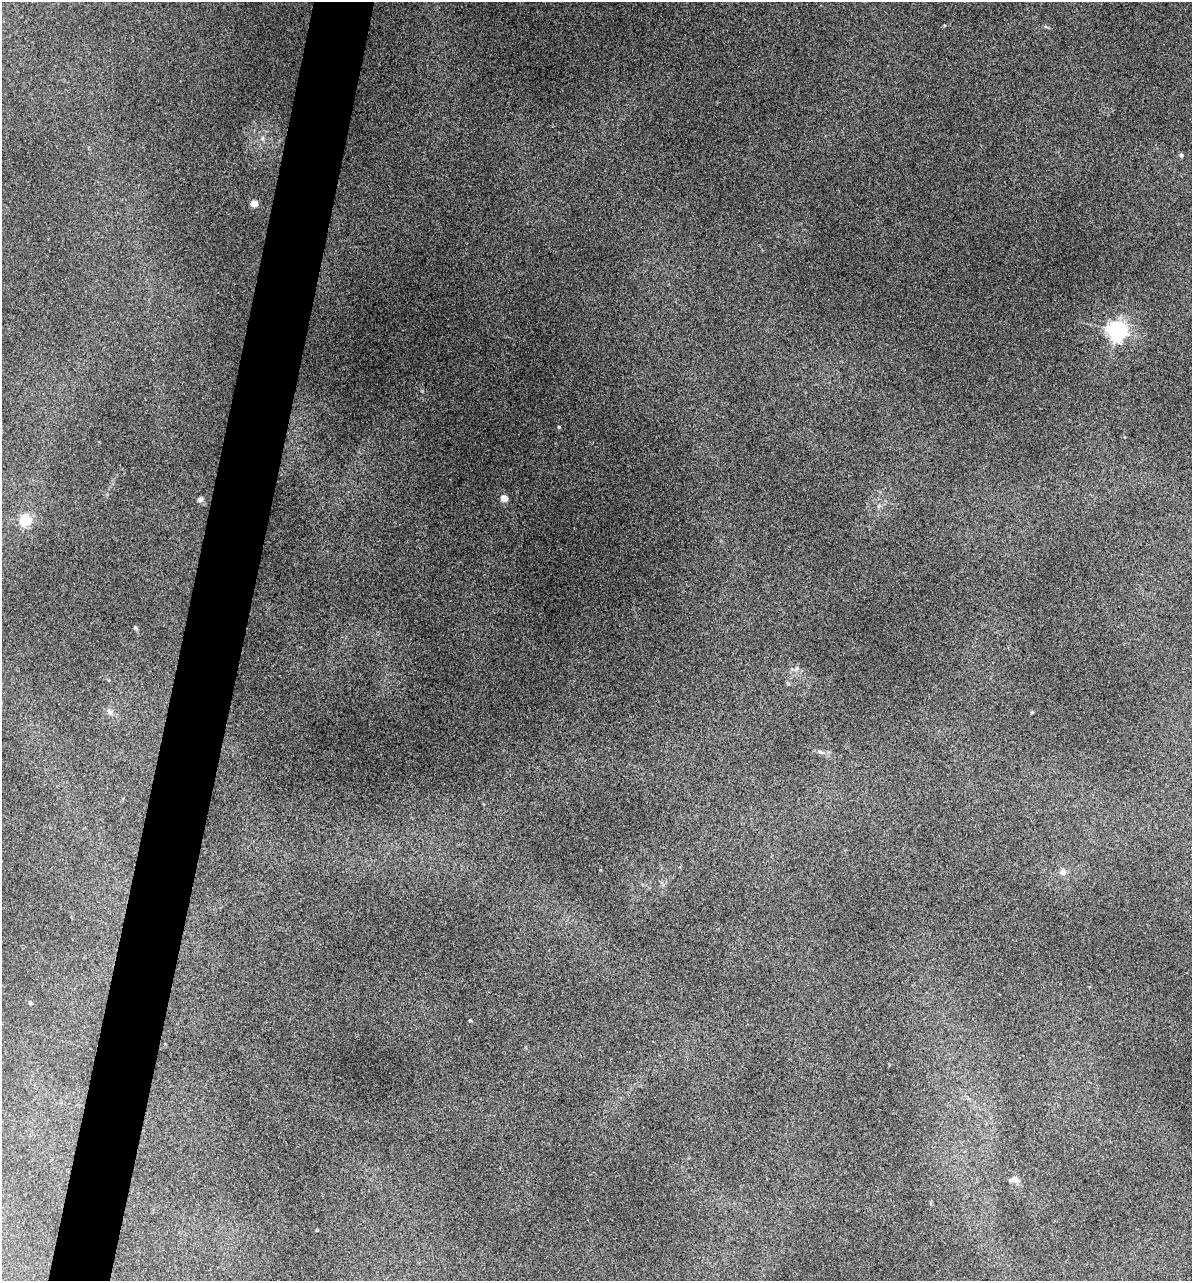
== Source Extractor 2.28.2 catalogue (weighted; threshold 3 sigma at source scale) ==
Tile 7 of 4 x 4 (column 3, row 2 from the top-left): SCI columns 2619-3808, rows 2952-4230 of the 5355 x 5900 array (HDU 1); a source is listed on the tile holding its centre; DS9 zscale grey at full resolution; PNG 1194 x 1283 px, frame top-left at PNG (2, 2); no overlay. Shown black and unused: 5% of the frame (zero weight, under 3 of 5 exposures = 17% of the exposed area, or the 3 px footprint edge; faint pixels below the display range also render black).
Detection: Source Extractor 2.28.2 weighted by HDU 2 'WHT'; one run over the whole footprint, this tile lists its part. Background 0.18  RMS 0.009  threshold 0.0403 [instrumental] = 3 sigma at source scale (4.5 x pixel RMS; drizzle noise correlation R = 1.50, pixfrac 1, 0.05/0.05 arcsec/px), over >= 5 px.
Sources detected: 16; all 16 listed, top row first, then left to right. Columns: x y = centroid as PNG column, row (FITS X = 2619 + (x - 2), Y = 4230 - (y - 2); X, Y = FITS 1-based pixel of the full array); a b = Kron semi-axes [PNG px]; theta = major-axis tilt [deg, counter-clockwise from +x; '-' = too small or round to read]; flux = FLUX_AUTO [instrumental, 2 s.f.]
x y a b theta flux
262 138 7 4 -90 1.6
1181 155 5 5 - 2.1
254 203 5 4 - 13
1117 331 7 6 - 470
559 427 4 4 - 1
504 498 5 4 - 14
200 499 7 6 - 2.4
25 520 5 5 - 97
135 628 6 4 -41 1.3
796 669 7 4 19 1.8
109 712 10 7 -63 3.6
820 752 12 4 -20 2.9
1063 872 6 6 - 4.8
30 1003 4 3 - 2.1
470 1020 4 3 - 1
1015 1180 14 7 -5 4.7